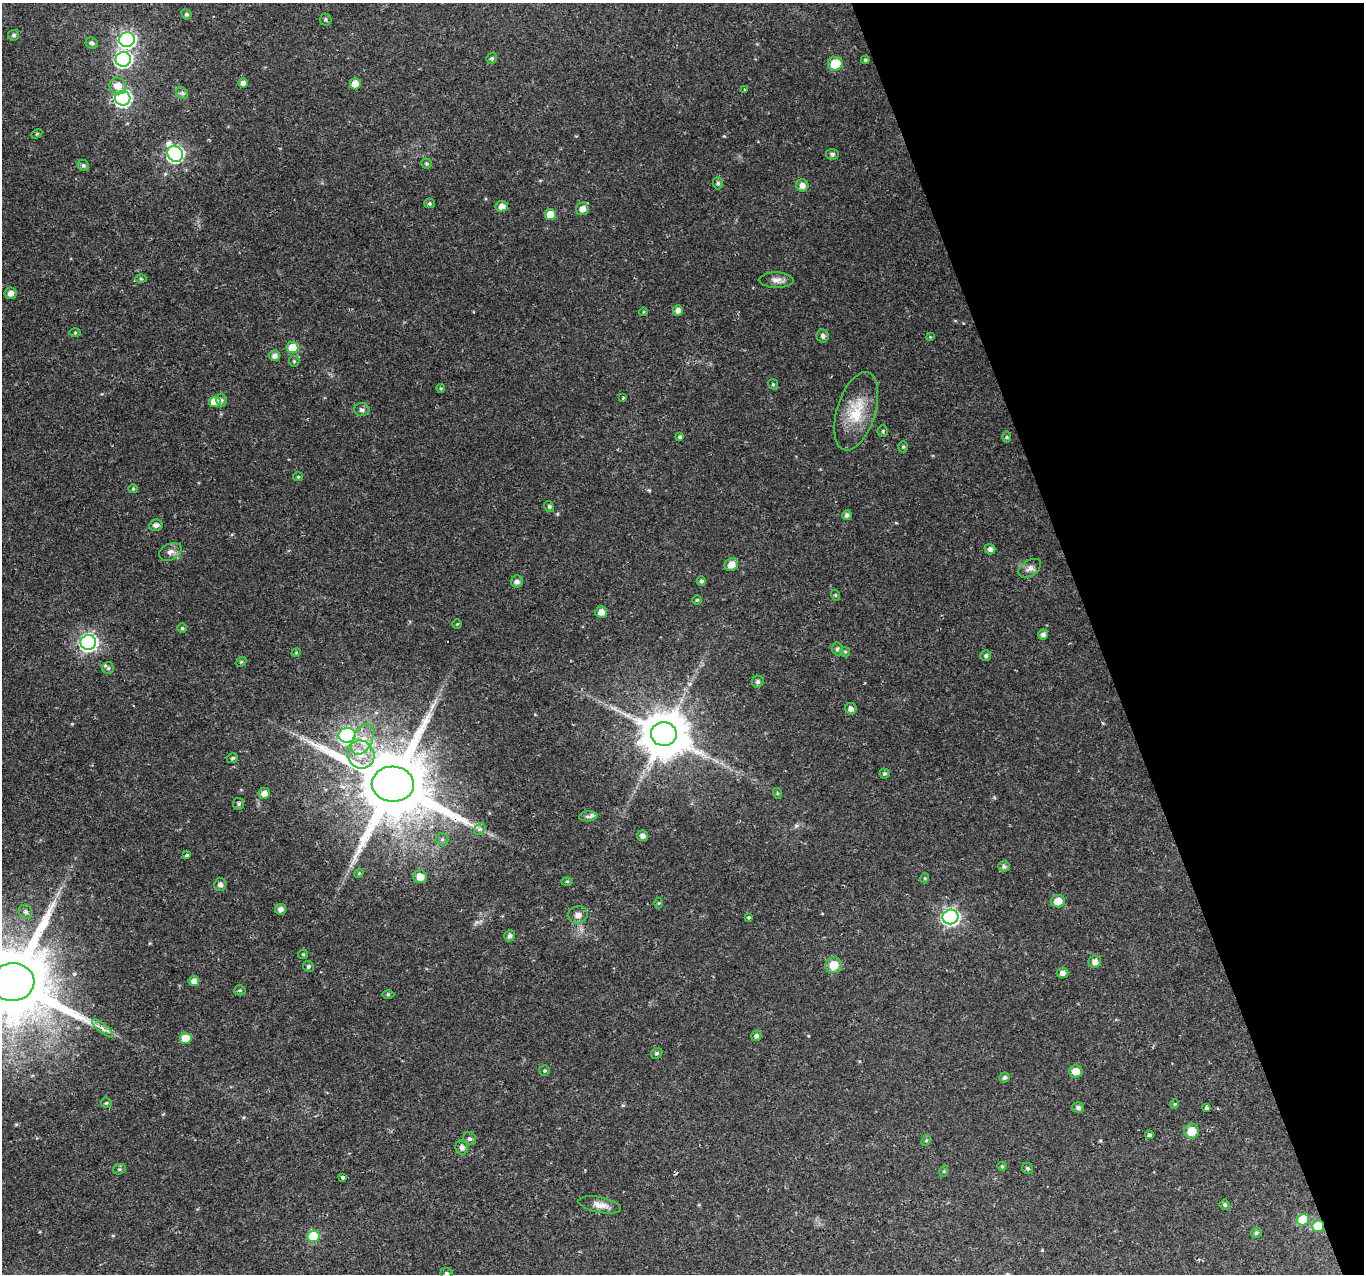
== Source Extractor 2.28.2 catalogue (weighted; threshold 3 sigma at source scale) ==
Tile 12 of 4 x 4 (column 4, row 3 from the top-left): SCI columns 4088-5449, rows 1400-2671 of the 5449 x 5285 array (HDU 1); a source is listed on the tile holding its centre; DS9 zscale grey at full resolution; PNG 1366 x 1276 px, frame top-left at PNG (2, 3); each listed source drawn as its Kron ellipse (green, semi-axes under 4 px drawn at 4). Shown black and unused: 20% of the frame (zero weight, under 2 of 3 exposures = <1% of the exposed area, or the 3 px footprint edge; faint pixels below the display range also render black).
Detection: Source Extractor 2.28.2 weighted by HDU 2 'WHT'; one run over the whole footprint, this tile lists its part. Background 0.0288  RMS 0.0031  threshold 0.0141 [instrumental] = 3 sigma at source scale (4.5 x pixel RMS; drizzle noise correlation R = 1.50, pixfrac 1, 0.0396/0.0396 arcsec/px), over >= 5 px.
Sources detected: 145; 1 too faint to see at this stretch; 1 cosmic-ray / hot-pixel residue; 1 long thin detection or spike segment (spike, bleed or trail) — neither listed nor drawn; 2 inside a brighter listed object's ellipse — not listed separately; the other 140 listed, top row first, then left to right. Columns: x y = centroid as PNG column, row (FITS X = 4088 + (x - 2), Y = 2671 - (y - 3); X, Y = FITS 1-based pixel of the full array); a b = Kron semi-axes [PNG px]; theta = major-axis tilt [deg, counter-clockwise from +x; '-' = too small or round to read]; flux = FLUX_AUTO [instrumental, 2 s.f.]
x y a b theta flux
186 14 5 5 - 0.56
325 19 6 6 - 0.6
14 35 5 5 - 0.63
127 40 8 7 - 73
92 43 6 5 - 0.75
492 58 5 5 - 0.57
123 59 7 7 - 83
865 60 4 4 - 0.5
835 64 7 7 - 7.6
243 83 5 4 - 1.5
355 84 5 5 - 3.6
118 86 8 8 - 3
745 90 3 2 - 0.28
182 93 7 5 -46 0.72
123 98 7 7 - 76
37 134 6 4 30 0.37
175 154 8 7 - 79
832 154 6 5 - 0.75
426 163 5 5 - 0.46
83 165 6 5 - 0.71
718 183 6 5 - 0.64
802 185 6 6 - 1.5
430 203 5 4 - 0.45
502 206 6 5 - 1.9
582 209 6 6 - 2.2
550 214 5 5 - 4.3
141 279 5 3 - 0.36
777 280 17 7 -2 1.9
10 293 6 6 - 1.7
678 310 5 5 - 1.4
643 312 4 3 - 0.25
75 333 6 4 0 0.36
823 336 6 6 - 0.88
930 337 4 4 - 0.26
292 348 6 5 - 7.2
275 356 5 5 - 1.4
294 361 5 5 - 0.43
773 384 5 4 - 0.46
441 388 4 4 - 0.3
623 398 3 3 - 0.32
221 400 6 5 - 0.78
215 402 6 5 - 6.6
362 410 7 6 - 0.96
856 411 40 19 73 11
883 431 5 5 - 0.47
680 437 4 4 - 0.54
1007 437 5 3 - 0.36
903 447 5 5 - 0.49
298 477 5 4 - 0.35
133 489 4 4 - 0.36
549 506 6 4 -58 0.55
847 515 5 5 - 1
156 525 7 5 11 1.3
990 549 5 5 - 1.1
170 552 12 8 26 1.7
731 565 7 6 - 2.6
1030 568 12 7 33 1.5
701 581 4 4 - 0.61
517 582 6 6 - 1.2
835 595 5 3 - 0.33
697 600 5 5 - 0.43
601 612 6 5 - 2
457 624 4 4 - 0.3
182 628 5 5 - 0.53
1043 634 5 5 - 1.1
88 642 8 7 - 100
837 649 6 5 - 0.84
845 652 5 4 - 0.4
296 653 4 3 - 0.29
986 656 5 5 - 0.74
241 662 6 4 43 0.41
108 668 6 6 - 0.62
758 682 6 5 - 0.82
851 709 6 5 - 1.4
664 734 13 12 - 1500
347 735 8 7 - 48
363 739 17 9 65 4.7
361 754 14 13 - 6.1
232 758 5 5 - 0.58
884 774 5 5 - 0.5
393 784 21 17 -3 4400
264 793 6 5 - 2.1
777 793 5 3 - 0.32
239 804 6 5 - 0.65
588 816 9 5 4 0.88
480 829 6 5 - 0.73
643 836 5 5 - 1.6
442 839 6 6 - 0.74
187 855 4 3 - 0.94
1004 866 6 5 - 0.78
359 873 5 4 - 0.31
420 877 7 6 - 3.3
925 878 5 3 - 0.3
567 881 6 4 1 0.41
220 885 6 6 - 1.2
1058 901 7 6 - 3.3
659 903 5 3 - 0.28
281 909 5 5 - 1.3
26 912 7 6 - 0.84
578 915 10 8 13 1.9
749 917 3 3 - 0.48
950 917 8 7 - 91
510 936 5 5 - 1
303 954 5 4 - 0.39
1095 962 6 6 - 1.8
833 965 8 8 - 4.9
308 966 5 5 - 0.52
1063 973 6 5 - 1.4
194 981 5 5 - 2
13 982 21 19 5 4800
240 990 5 5 - 0.47
388 994 6 4 -1 0.39
102 1028 13 4 -40 1.4
756 1036 5 5 - 0.82
186 1038 6 5 - 6
657 1053 6 5 - 0.61
545 1071 5 5 - 0.49
1076 1071 7 6 - 3
1004 1077 5 5 - 0.75
106 1103 6 5 - 0.48
1175 1104 4 4 - 0.29
1078 1107 5 5 - 0.99
1207 1108 4 3 - 2.2
1191 1131 7 7 - 4.8
1149 1135 4 3 - 1.5
470 1139 7 6 - 0.76
926 1140 5 4 - 0.5
462 1148 7 6 - 1.2
1002 1166 5 4 - 0.38
1027 1168 6 5 - 0.63
119 1169 6 5 - 0.53
944 1171 5 3 - 0.35
342 1177 3 3 - 3
600 1205 21 7 -11 2.7
1225 1205 5 4 - 0.59
1303 1220 6 5 - 11
1318 1226 6 5 - 12
1256 1233 5 5 - 0.66
314 1236 6 6 - 14
446 1274 6 5 - 0.78
Overlapping masked pixels (flux is a lower limit): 2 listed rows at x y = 393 784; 1318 1226
Isophote crosses this tile's border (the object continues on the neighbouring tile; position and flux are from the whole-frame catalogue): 2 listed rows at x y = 13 982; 446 1274